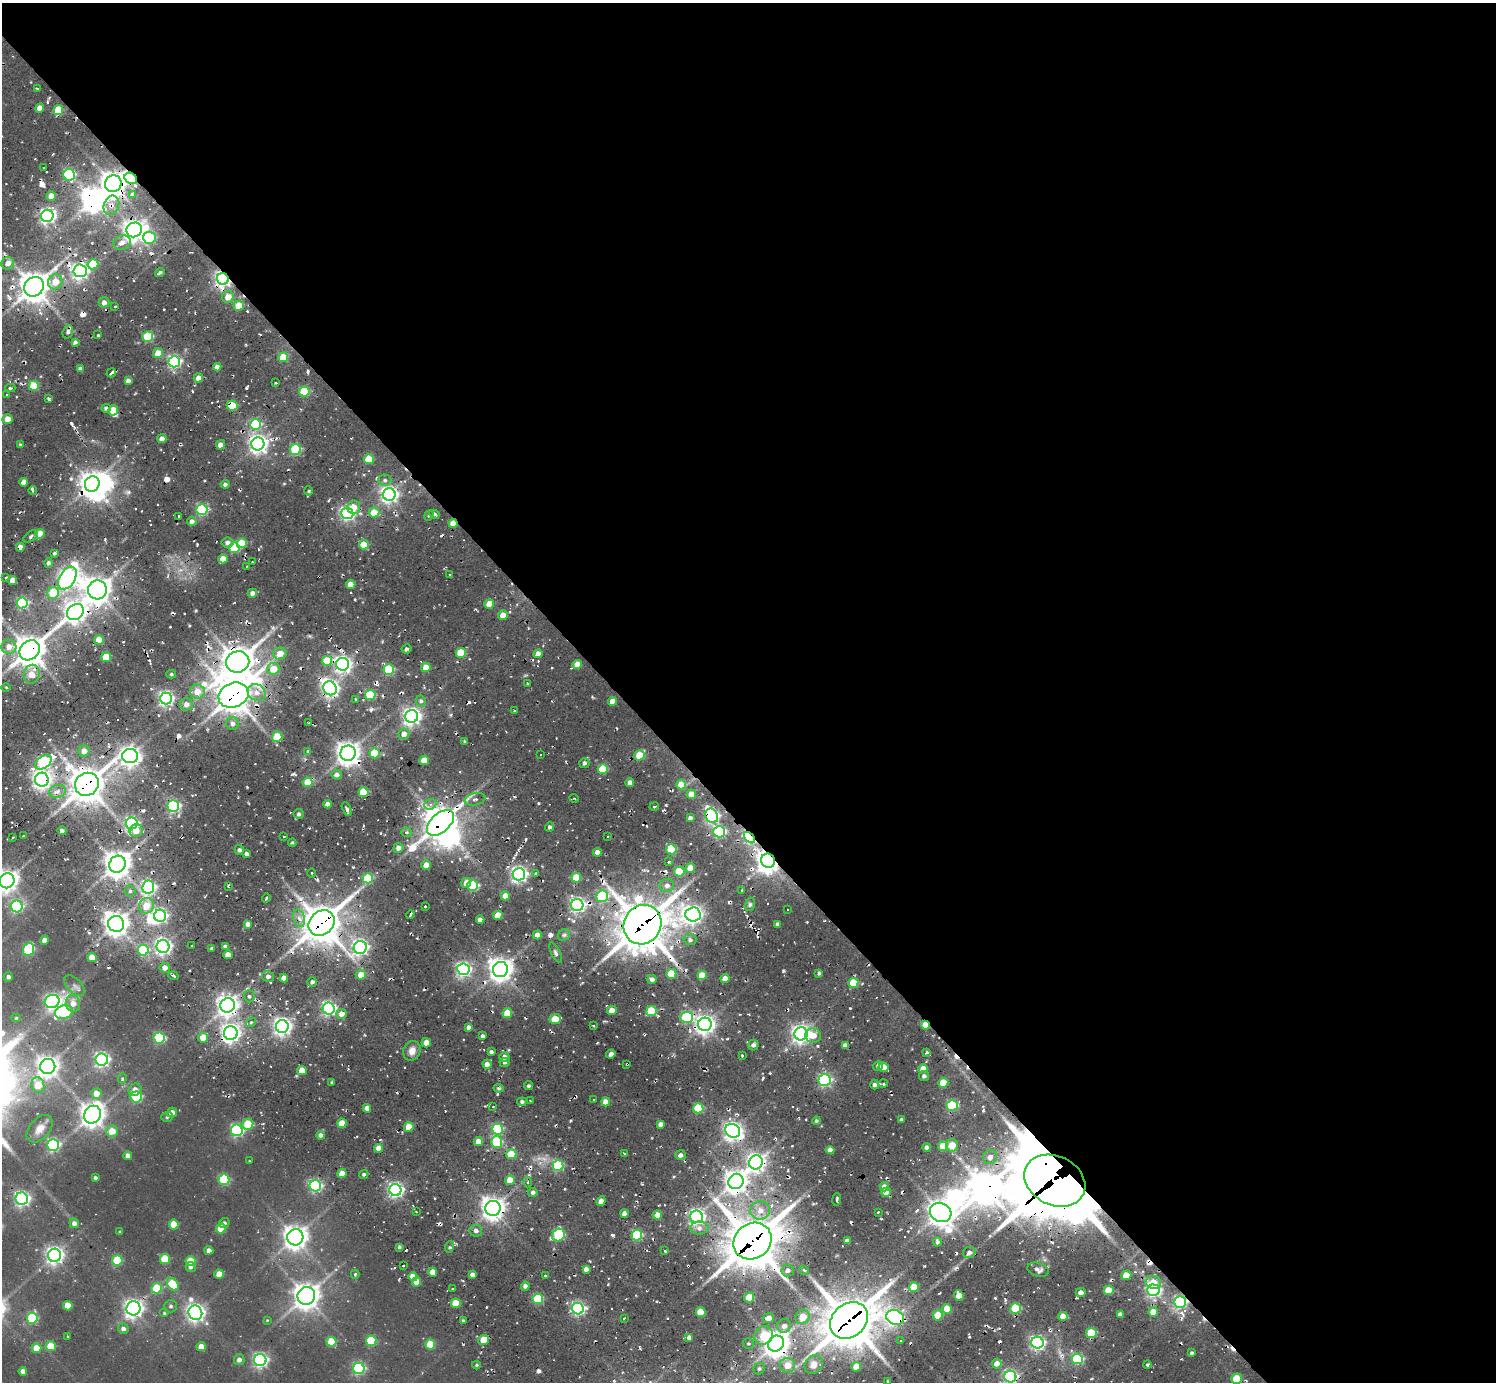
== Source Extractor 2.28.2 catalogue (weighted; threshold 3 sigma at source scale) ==
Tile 8 of 4 x 4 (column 4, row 2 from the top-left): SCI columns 4898-6391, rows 3471-4850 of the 6424 x 6381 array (HDU 1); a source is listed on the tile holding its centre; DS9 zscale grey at full resolution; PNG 1498 x 1384 px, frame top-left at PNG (2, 3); each listed source drawn as its Kron ellipse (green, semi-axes under 4 px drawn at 4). Shown black and unused: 59% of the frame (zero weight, under 2 of 3 exposures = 15% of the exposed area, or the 3 px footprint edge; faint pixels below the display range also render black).
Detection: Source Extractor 2.28.2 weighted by HDU 2 'WHT'; one run over the whole footprint, this tile lists its part. Background 0.135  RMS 0.011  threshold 0.0488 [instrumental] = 3 sigma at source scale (4.5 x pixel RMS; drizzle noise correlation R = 1.50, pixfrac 1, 0.05/0.05 arcsec/px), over >= 5 px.
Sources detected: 533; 9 inside a brighter object's white glare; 50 cosmic-ray / hot-pixel residue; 1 long thin detection or spike segment (spike, bleed or trail) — neither listed nor drawn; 2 inside a brighter listed object's ellipse — not listed separately; the other 471 listed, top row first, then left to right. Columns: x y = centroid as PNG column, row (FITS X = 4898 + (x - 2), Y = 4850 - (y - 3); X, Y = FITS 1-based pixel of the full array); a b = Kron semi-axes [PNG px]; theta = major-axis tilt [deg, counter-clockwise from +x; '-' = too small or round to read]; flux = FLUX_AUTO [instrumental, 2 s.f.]
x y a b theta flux
37 89 3 2 - 1.2
40 108 4 4 - 13
58 110 5 5 - 42
44 168 2 2 - 0.85
69 175 6 5 - 110
131 178 6 5 - 84
113 184 9 8 - 1200
133 195 4 3 - 18
51 196 4 4 - 12
111 205 10 7 69 8.4
47 216 6 6 - 400
134 230 8 7 - 900
149 238 6 6 - 120
122 243 9 7 23 7.6
8 263 6 6 - 9.1
93 264 5 5 - 38
80 271 7 6 - 400
160 273 5 3 - 2.5
223 279 6 5 - 430
55 282 7 7 - 17
34 287 10 9 - 1700
228 297 6 6 - 15
104 302 5 5 - 5.9
115 306 3 3 - 2
239 306 5 4 - 24
68 332 7 5 73 3.7
98 335 3 3 - 1.7
148 337 5 5 - 77
75 342 4 4 - 3
158 353 5 4 - 17
283 357 5 5 - 39
174 362 6 5 - 230
217 367 4 4 - 7.5
80 369 4 4 - 5.4
111 373 5 3 - 16
198 378 5 4 - 8.4
128 381 4 4 - 4.9
276 383 3 2 - 1.5
34 386 5 5 - 47
10 388 5 3 - 2.1
304 392 5 5 - 73
7 395 3 3 - 5.3
48 399 3 3 - 2.9
232 405 5 5 - 55
106 408 4 4 - 3.1
113 410 5 5 - 21
8 419 5 5 - 11
255 424 5 5 - 110
162 439 4 4 - 6.5
20 444 3 3 - 1.1
258 444 6 6 - 580
221 445 5 4 - 10
295 450 5 5 - 91
369 459 5 5 - 42
385 480 6 5 - 3.3
24 482 4 4 - 9.8
92 484 8 7 - 1100
225 484 4 4 - 2.9
33 490 4 3 - 2.3
309 491 5 3 - 1.4
389 494 6 6 - 500
353 507 7 6 - 15
202 510 5 5 - 150
374 512 5 5 - 23
347 513 6 5 - 300
434 514 5 4 - 2.7
178 516 3 2 - 1.1
429 516 5 4 - 1.7
192 521 4 4 - 4.3
453 523 4 4 - 16
40 534 5 4 - 19
31 536 8 4 34 3.1
227 542 6 5 - 4.8
242 543 5 5 - 38
364 545 5 4 - 25
20 547 4 4 - 11
234 548 5 5 - 64
54 553 4 3 - 2
223 559 5 4 - 13
252 562 2 2 - 0.81
48 563 5 4 - 3.7
247 566 2 2 - 0.79
450 575 3 2 - 2.9
6 577 4 3 - 8.6
67 578 12 7 58 590
13 580 4 4 - 13
351 584 5 4 - 15
97 590 9 9 - 1300
53 593 6 5 - 40
252 593 4 4 - 6.1
22 603 5 5 - 150
489 604 5 4 - 21
75 612 9 7 39 840
503 615 5 4 - 11
99 640 5 4 - 16
9 647 7 7 - 10
406 649 5 4 - 2.9
30 650 11 9 42 1800
461 653 5 5 - 44
280 654 6 6 - 14
538 654 4 4 - 9.8
106 657 5 4 - 34
327 661 5 5 - 33
238 662 11 10 - 2100
343 664 6 6 - 470
577 665 5 4 - 18
426 668 5 4 - 21
273 669 6 6 - 21
389 670 5 5 - 78
32 674 9 8 - 19
171 674 5 4 - 1.8
527 683 3 2 - 1.3
6 687 4 3 - 1.3
330 688 7 6 - 450
197 691 7 7 - 16
257 692 9 8 - 9.8
233 695 15 12 21 2200
370 695 5 5 - 63
166 698 6 6 - 340
356 699 3 3 - 1.4
421 701 5 5 - 3.2
613 701 4 4 - 12
186 704 6 6 - 6.8
514 710 3 2 - 1.2
412 716 6 6 - 550
308 723 2 2 - 0.98
232 724 6 6 - 4.7
404 734 5 5 - 8.1
277 737 5 5 - 41
464 741 4 2 - 1.3
84 751 5 5 - 10
308 751 4 4 - 1.6
348 753 8 7 - 1000
375 753 5 5 - 42
540 754 3 3 - 3.7
640 755 5 5 - 39
130 756 8 7 - 650
424 760 5 4 - 19
43 762 9 6 35 150
584 763 5 5 - 3.2
603 769 5 5 - 50
337 775 5 5 - 4.7
42 780 7 7 - 590
308 782 5 4 - 29
630 782 4 4 - 6.8
87 784 12 11 - 2400
681 784 5 5 - 17
57 791 8 6 14 7
364 792 5 5 - 48
691 794 5 4 - 15
574 798 5 3 - 1.4
475 799 10 6 13 5.6
327 804 4 4 - 6.8
430 804 6 5 - 3.9
173 806 5 5 - 220
654 807 4 2 - 1.4
347 809 7 3 -62 3.1
299 814 5 5 - 2.5
712 816 7 6 - 290
690 818 4 4 - 3.8
132 823 6 6 - 230
441 823 16 9 41 2300
550 827 4 4 - 3.1
62 831 4 4 - 3.4
136 831 7 6 - 11
407 832 5 4 - 2.6
719 832 6 6 - 160
23 836 3 2 - 0.94
284 836 4 2 - 1
608 836 2 2 - 0.92
13 837 2 2 - 1.1
750 838 7 4 -46 190
292 843 4 4 - 1.6
398 848 5 5 - 6.1
671 849 5 5 - 55
239 850 5 4 - 3.6
597 852 4 4 - 7.5
247 854 4 3 - 3.9
768 861 7 7 - 1100
669 862 3 3 - 1.4
117 864 9 8 - 1300
426 865 5 4 - 9.2
690 868 5 4 - 19
679 872 5 5 - 48
312 873 5 3 - 1.8
536 873 4 3 - 2.7
519 874 6 6 - 420
368 878 5 5 - 58
576 878 5 5 - 34
7 881 8 7 - 870
466 883 5 4 - 10
667 885 7 6 - 5.9
228 886 2 2 - 1.1
473 886 5 5 - 120
148 887 6 6 - 240
742 890 3 3 - 2.9
130 891 5 5 - 2.6
505 896 4 4 - 11
602 896 6 5 - 100
266 898 4 3 - 1.3
750 904 7 5 75 2.3
577 905 6 6 - 360
17 906 6 6 - 140
146 906 8 7 - 22
425 906 2 2 - 1.4
788 910 3 3 - 5.7
693 914 7 7 - 550
411 915 4 3 - 3.9
498 915 5 4 - 23
160 916 6 6 - 260
299 918 9 5 -73 6.6
480 920 4 4 - 6.8
322 923 14 11 42 2600
116 924 8 8 - 1200
248 924 4 4 - 6.5
778 924 4 3 - 4.2
642 925 20 18 57 3900
537 935 4 4 - 8.5
564 935 7 5 42 2.8
44 940 4 4 - 7.6
690 940 6 5 - 3.5
192 946 3 2 - 0.98
163 947 6 6 - 440
225 947 4 4 - 4.7
360 947 6 6 - 380
28 949 7 5 67 100
212 949 3 3 - 2.2
143 950 5 5 - 93
556 953 11 4 -63 3.1
228 955 4 4 - 11
92 957 5 4 - 16
165 968 5 5 - 8.8
463 969 6 6 - 310
500 969 8 7 - 1000
819 973 4 3 - 2.8
671 974 5 5 - 42
361 975 5 5 - 12
702 975 5 4 - 25
173 976 5 3 - 1.5
8 977 5 4 - 2.7
268 977 6 5 - 4.7
284 978 4 4 - 9.2
652 979 5 4 - 5.4
725 979 4 4 - 10
312 982 5 5 - 2.8
853 983 5 5 - 38
74 986 13 7 -45 4.6
249 996 6 5 - 2.4
52 1002 7 6 - 310
73 1003 9 7 -79 10
228 1005 7 7 - 840
329 1009 6 6 - 280
612 1011 5 4 - 17
651 1011 5 5 - 58
64 1012 9 6 15 120
507 1013 5 4 - 25
342 1014 5 5 - 9.3
686 1017 6 5 - 100
16 1018 5 4 - 1.6
555 1019 6 4 20 30
251 1022 5 4 - 1.7
705 1024 7 6 - 650
593 1025 3 2 - 2.5
925 1025 5 4 - 22
282 1026 6 6 - 550
469 1027 4 4 - 4
231 1033 7 7 - 620
801 1034 6 6 - 580
813 1035 8 7 - 14
483 1036 4 4 - 2.9
159 1038 5 5 - 120
203 1038 5 5 - 19
426 1043 5 4 - 11
753 1045 5 5 - 4.2
845 1045 4 4 - 6.7
412 1051 10 8 66 9.7
491 1052 4 3 - 2.9
926 1053 3 3 - 3.4
611 1054 4 4 - 6
742 1056 3 2 - 1.5
504 1057 5 5 - 6.6
102 1060 6 6 - 330
505 1062 5 4 - 2
487 1064 4 4 - 5.6
627 1064 3 3 - 1.8
48 1066 8 7 - 820
878 1066 5 4 - 3.6
883 1067 5 4 - 17
923 1069 5 4 - 14
302 1070 5 4 - 20
924 1076 5 5 - 3.6
122 1078 5 4 - 1.9
825 1080 6 6 - 190
332 1083 3 3 - 1.5
943 1083 5 5 - 25
875 1084 5 4 - 3.6
883 1084 5 3 - 1.7
38 1085 8 6 -70 30
529 1086 4 4 - 1.8
498 1088 5 3 - 2
135 1090 7 6 - 7.1
96 1094 5 5 - 15
136 1097 6 5 - 98
594 1100 3 3 - 45
530 1101 3 2 - 1.1
522 1102 5 4 - 3.2
606 1102 4 4 - 12
952 1105 5 5 - 100
493 1107 4 2 - 1.1
367 1108 4 4 - 7.7
698 1108 5 5 - 65
172 1113 5 5 - 7.6
92 1115 9 8 - 1100
167 1117 5 5 - 2.1
901 1119 3 3 - 1.9
816 1121 4 3 - 1.9
342 1123 5 4 - 22
248 1124 5 5 - 36
661 1124 4 4 - 5.6
409 1127 5 5 - 21
40 1129 16 10 48 11
497 1129 5 5 - 100
237 1130 6 6 - 190
112 1131 6 5 - 17
733 1131 8 6 -31 560
321 1135 4 4 - 4.4
478 1141 4 4 - 9
497 1142 6 5 - 80
53 1145 6 6 - 190
952 1145 6 6 - 21
943 1146 5 5 - 26
927 1147 4 4 - 3.4
379 1148 4 4 - 12
830 1150 4 4 - 8.8
511 1154 5 5 - 38
625 1154 3 2 - 1.3
680 1155 5 5 - 5.2
128 1156 4 4 - 6.1
990 1157 7 7 - 6.9
249 1161 3 2 - 0.73
756 1162 7 6 - 560
558 1166 5 5 - 100
342 1174 4 4 - 15
364 1174 5 4 - 2.3
95 1178 3 3 - 2.1
224 1180 5 5 - 94
510 1180 5 4 - 19
736 1181 8 7 - 1000
1055 1181 32 24 -26 7100
528 1182 5 3 - 1.7
315 1186 6 5 - 190
884 1187 5 4 - 8.2
395 1190 6 6 - 340
533 1192 4 4 - 3.8
886 1192 5 4 - 18
22 1199 6 6 - 340
837 1199 6 2 82 2.1
601 1201 5 4 - 6.6
493 1208 7 7 - 990
760 1210 10 9 - 12
416 1212 3 2 - 0.99
878 1212 3 3 - 1.2
941 1212 11 9 -27 1300
624 1213 4 4 - 5.1
657 1215 4 4 - 13
696 1217 6 6 - 360
74 1223 5 4 - 4.8
224 1223 5 5 - 2.6
174 1225 5 5 - 33
221 1228 5 5 - 27
699 1228 9 6 0 5.8
476 1231 6 6 - 4.6
120 1232 3 3 - 1.2
559 1235 7 6 - 100
637 1235 5 5 - 100
295 1237 8 8 - 1100
753 1241 20 17 38 4500
847 1241 4 3 - 4.3
937 1242 4 3 - 4.8
399 1247 3 3 - 2.3
449 1247 6 3 69 1.7
209 1250 4 4 - 4.5
665 1250 4 3 - 3
969 1253 6 5 - 4.4
54 1255 6 6 - 530
165 1259 5 5 - 40
117 1260 5 5 - 62
190 1261 5 5 - 32
403 1266 2 2 - 0.97
191 1267 5 5 - 2.9
586 1269 4 4 - 5.3
788 1270 6 6 - 4.8
804 1270 5 4 - 1.6
1038 1270 11 7 -17 5.2
433 1272 4 4 - 12
219 1274 5 4 - 19
355 1274 4 3 - 1.8
472 1275 4 4 - 5.5
545 1275 3 3 - 1.7
1126 1275 5 5 - 24
413 1277 4 4 - 13
417 1282 5 4 - 17
1153 1282 8 6 -8 19
173 1284 7 5 -54 39
525 1286 4 4 - 4.3
914 1287 5 4 - 31
157 1288 5 5 - 47
453 1289 3 3 - 2.9
1109 1290 5 4 - 30
1153 1290 6 6 - 290
1081 1292 5 4 - 5.7
306 1296 9 8 - 1300
959 1296 5 4 - 13
749 1297 5 5 - 35
538 1299 5 5 - 72
1180 1302 6 6 - 200
456 1303 5 4 - 32
68 1306 5 4 - 18
171 1306 6 6 - 2.7
133 1308 7 7 - 590
578 1308 6 5 - 230
1015 1308 5 5 - 67
947 1309 5 4 - 26
701 1312 5 4 - 30
1153 1312 5 4 - 16
164 1313 5 4 - 1.5
195 1313 7 6 - 580
1120 1314 4 4 - 4.2
938 1315 5 5 - 29
1063 1316 5 4 - 11
802 1317 7 7 - 18
895 1317 9 7 -19 300
32 1318 5 5 - 82
624 1318 3 2 - 2.5
768 1318 5 5 - 8.9
267 1320 4 4 - 0.9
463 1320 4 3 - 1.5
849 1320 20 16 40 4000
784 1326 7 6 - 6.7
123 1329 5 5 - 4.6
1091 1333 5 5 - 40
763 1335 10 8 42 30
68 1336 4 3 - 0.78
689 1337 4 3 - 3.7
484 1340 5 5 - 24
371 1341 5 5 - 67
901 1341 3 3 - 3.6
331 1342 5 5 - 41
748 1343 6 5 - 2.4
776 1343 8 7 - 1400
1037 1343 6 6 - 300
430 1344 5 5 - 36
51 1346 5 5 - 25
201 1347 4 4 - 14
36 1348 5 5 - 21
1192 1353 4 3 - 1.9
1077 1359 5 5 - 120
239 1360 5 5 - 5
260 1360 6 6 - 310
814 1364 10 8 52 13
997 1364 5 5 - 9.6
1147 1364 4 4 - 2.9
476 1365 4 3 - 1.5
788 1365 7 7 - 17
856 1367 5 5 - 19
359 1369 5 5 - 170
759 1369 6 5 - 2.8
23 1371 4 4 - 5.9
1010 1377 6 6 - 230
1237 1379 5 5 - 30
888 1381 3 3 - 1.1
Overlapping masked pixels (flux is a lower limit): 58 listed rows (the first 20) at x y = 131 178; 113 184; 111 205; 134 230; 223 279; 34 287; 111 373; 304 392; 232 405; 258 444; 295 450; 92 484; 453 523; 20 547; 97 590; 75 612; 30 650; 238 662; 330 688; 233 695
Isophote crosses this tile's border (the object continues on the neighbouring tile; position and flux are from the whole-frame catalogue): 2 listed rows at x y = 7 881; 1010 1377
Unlisted compact peaks at least as high as the median listed source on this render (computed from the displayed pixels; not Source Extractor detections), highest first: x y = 783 971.